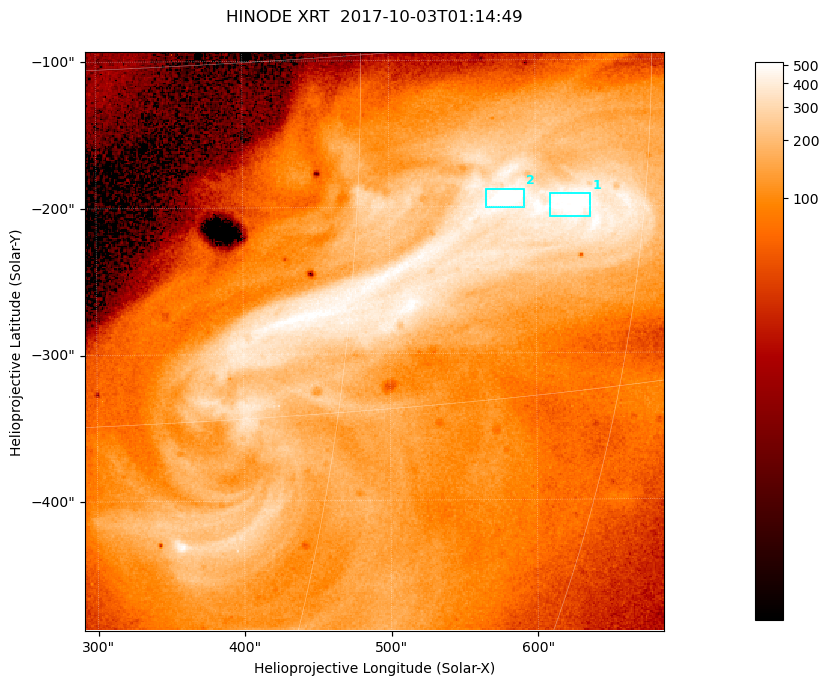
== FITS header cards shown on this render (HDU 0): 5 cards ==
TELESCOP= 'HINODE  '           /
INSTRUME= 'XRT     '           /
DATE_OBS= '2017-10-03T01:14:49.426' /
CTYPE1  = 'Solar-X '           /
CTYPE2  = 'Solar-Y '           /

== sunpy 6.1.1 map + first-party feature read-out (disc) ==
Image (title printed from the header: HINODE XRT  2017-10-03T01:14:49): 384 x 384 px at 1.03 arcsec/px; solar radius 958 arcsec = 932 px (partial field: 5.4% of the solar disc is inside the frame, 100% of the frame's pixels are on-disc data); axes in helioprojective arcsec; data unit not stated in the header (colour bar unlabelled)
Orientation: roll -0.357 deg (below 1 deg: not rotated)
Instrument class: DISC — disc imager (sunpy class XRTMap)
Bright regions (active regions / flare kernels): reference = the on-disc median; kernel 3 px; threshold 5 sigma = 400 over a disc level ~108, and >= 1.15x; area >= 147 px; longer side >= 5 px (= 5.1 arcsec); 2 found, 2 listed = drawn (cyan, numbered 1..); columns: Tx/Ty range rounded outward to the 5 arcsec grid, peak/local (2 s.f.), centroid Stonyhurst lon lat
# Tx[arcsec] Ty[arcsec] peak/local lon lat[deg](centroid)
1 610..640 -210..-190 5.4 +41 -7
2 565..595 -200..-185 6.1 +37 -6